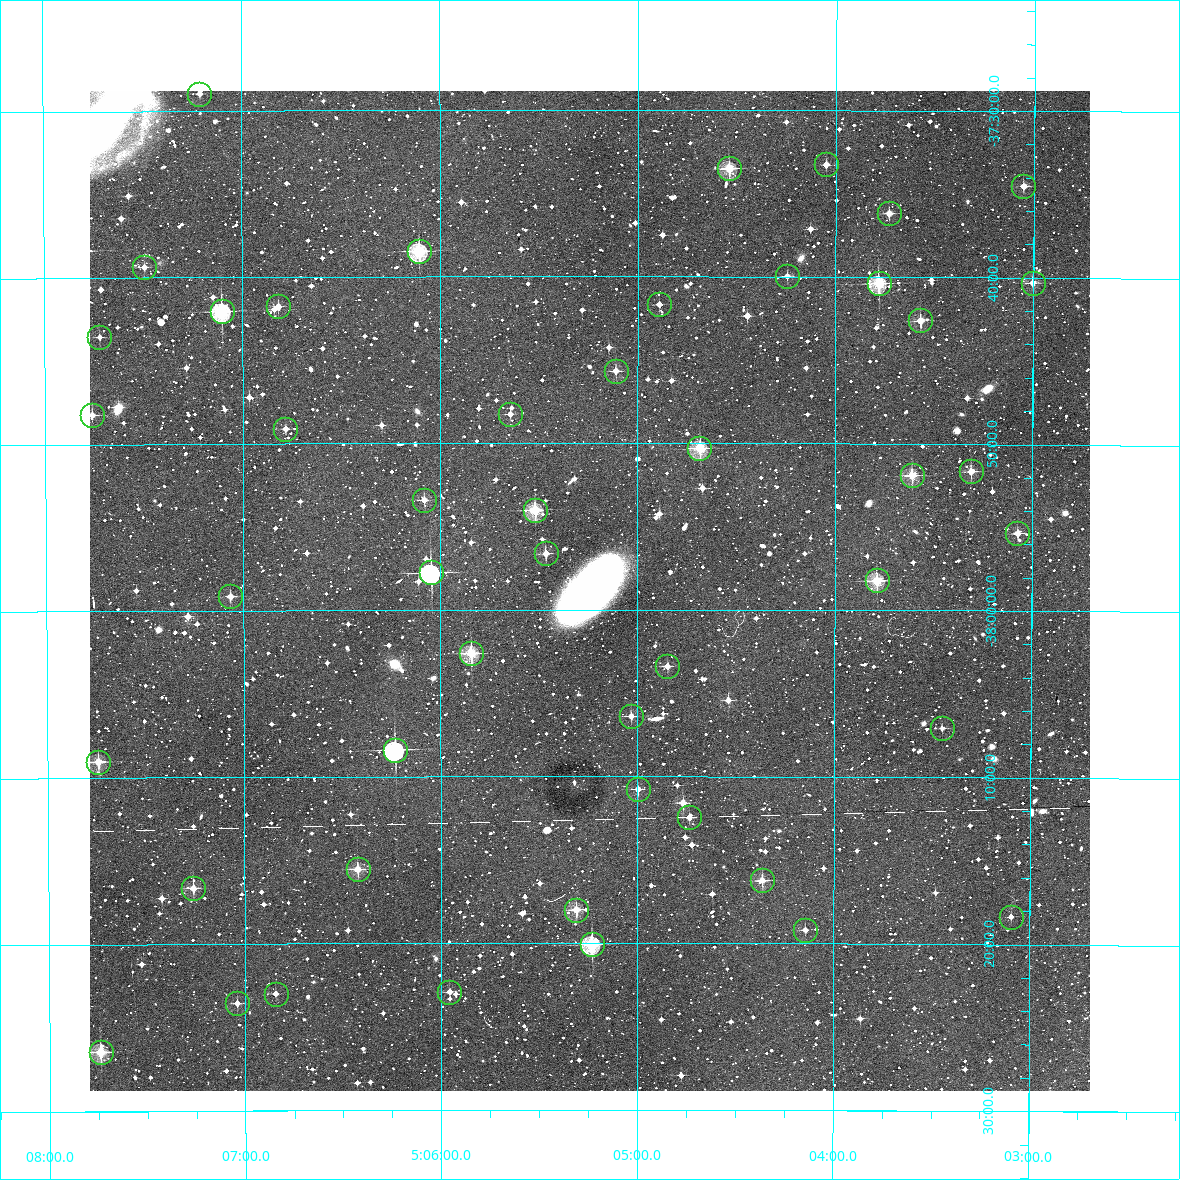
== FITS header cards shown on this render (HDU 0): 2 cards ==
NAXIS1  =                 1000 / Width of image
NAXIS2  =                 1000 / Height of image

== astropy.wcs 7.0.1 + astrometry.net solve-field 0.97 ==
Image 1000 x 1000 px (HDU 0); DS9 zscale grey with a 90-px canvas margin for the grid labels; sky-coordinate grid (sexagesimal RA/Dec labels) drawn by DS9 from the SOLVED WCS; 48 Tycho-2 reference stars matched to detected sources circled (green)
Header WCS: RA---TAN/DEC--TAN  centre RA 05:05:14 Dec -37:59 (76.31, -37.98 deg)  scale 3.6 arcsec/px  FOV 60.0' x 60.0'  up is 0 deg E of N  parity normal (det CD < 0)
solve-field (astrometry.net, Tycho-2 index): VERIFIED the header's WCS against the Tycho-2 star catalogue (verified at 2 index scales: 30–48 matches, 0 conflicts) and refined it, rather than solving blind
Solved WCS: RA---TAN-SIP/DEC--TAN-SIP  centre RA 05:05:15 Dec -37:59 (76.31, -37.98 deg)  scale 3.6 arcsec/px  FOV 60.0' x 60.0'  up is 0 deg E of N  parity normal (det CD < 0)
The solver's refit moves the header's centre by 1.4 arcsec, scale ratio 1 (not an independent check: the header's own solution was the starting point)
Tycho-2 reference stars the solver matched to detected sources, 48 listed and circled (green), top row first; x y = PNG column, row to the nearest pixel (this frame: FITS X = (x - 90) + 1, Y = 1000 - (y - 91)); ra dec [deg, ICRS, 3 dp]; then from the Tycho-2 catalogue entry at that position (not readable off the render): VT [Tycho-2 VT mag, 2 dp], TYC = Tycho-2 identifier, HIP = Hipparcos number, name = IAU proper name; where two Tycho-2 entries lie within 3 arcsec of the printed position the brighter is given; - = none
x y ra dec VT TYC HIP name
199 94 76.803 -37.483 12.47 7053-1252-1 - -
826 164 76.013 -37.554 12.42 7587-22-1 - -
729 168 76.135 -37.558 10.29 7587-29-1 - -
1023 186 75.763 -37.575 12.10 7587-35-1 - -
889 213 75.933 -37.603 11.74 7587-44-1 - -
419 251 76.527 -37.641 9.61 7587-63-1 - -
144 267 76.874 -37.656 11.95 7588-442-1 - -
787 276 76.061 -37.666 12.40 7587-79-1 - -
879 283 75.945 -37.673 10.06 7587-97-1 - -
1033 283 75.751 -37.672 11.89 7587-85-1 - -
659 304 76.223 -37.694 12.07 7587-104-1 - -
278 306 76.704 -37.696 12.40 7588-384-1 - -
222 311 76.776 -37.700 8.79 7588-377-1 23815 -
920 320 75.893 -37.710 11.18 7587-114-1 - -
99 337 76.931 -37.725 12.57 7588-331-1 - -
616 371 76.278 -37.761 11.74 7587-141-1 - -
510 414 76.411 -37.804 12.34 7587-174-1 - -
92 415 76.940 -37.804 12.05 7588-229-1 - -
285 429 76.696 -37.818 12.53 7588-214-1 - -
699 448 76.172 -37.838 10.10 7587-189-1 - -
971 471 75.828 -37.861 11.53 7587-198-1 - -
912 475 75.902 -37.865 10.44 7587-204-1 - -
424 500 76.520 -37.890 12.08 7587-223-1 - -
535 510 76.380 -37.900 9.93 7587-234-1 - -
1017 533 75.768 -37.922 11.44 7587-222-1 - -
546 553 76.366 -37.944 11.18 7587-151-1 - -
431 572 76.512 -37.963 8.79 7587-1-1 23725 -
877 580 75.946 -37.970 9.98 7587-311-1 - -
230 596 76.766 -37.986 11.60 7588-521-1 - -
471 653 76.461 -38.043 9.94 7587-268-1 - -
667 666 76.212 -38.056 11.87 7587-262-1 - -
631 716 76.258 -38.106 11.47 7587-245-1 - -
942 728 75.863 -38.118 12.29 7587-399-1 - -
395 750 76.558 -38.140 9.20 7587-1797-1 - -
98 762 76.935 -38.150 10.83 7588-865-1 - -
638 789 76.249 -38.179 11.89 7587-1539-1 - -
689 817 76.184 -38.207 11.78 7587-1517-1 - -
358 869 76.606 -38.259 10.98 7587-1573-1 - -
762 880 76.091 -38.270 11.19 7587-1479-1 - -
193 888 76.815 -38.277 11.46 7588-715-1 - -
576 910 76.328 -38.300 10.63 7587-1569-1 - -
1011 917 75.774 -38.306 13.15 7587-1144-1 - -
805 930 76.036 -38.319 11.52 7587-1781-1 - -
592 944 76.308 -38.334 9.78 7587-1663-1 - -
449 992 76.489 -38.382 12.35 7587-1833-1 - -
276 994 76.711 -38.383 12.92 7588-1673-1 - -
237 1003 76.760 -38.393 11.90 7588-869-1 - -
101 1052 76.935 -38.441 10.05 7588-2142-1 - -